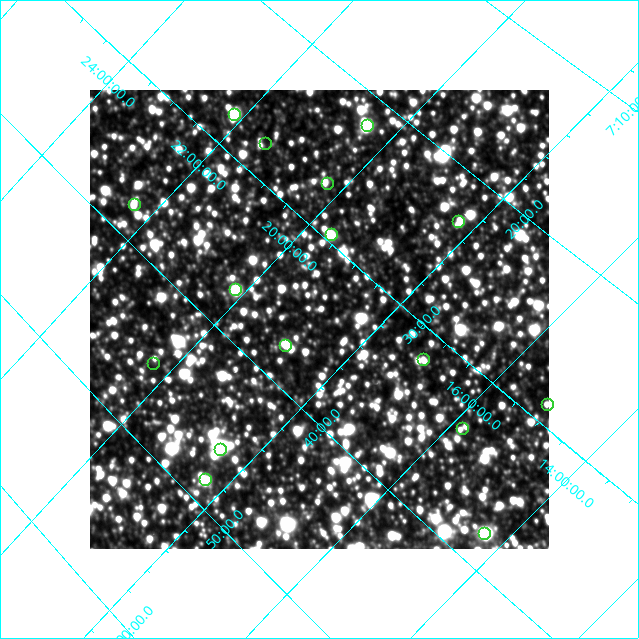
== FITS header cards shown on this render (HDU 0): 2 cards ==
NAXIS1  =                  459 / length of data axis 1
NAXIS2  =                  459 / length of data axis 2

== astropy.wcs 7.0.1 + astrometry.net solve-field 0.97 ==
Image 459 x 459 px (HDU 0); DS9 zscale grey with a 90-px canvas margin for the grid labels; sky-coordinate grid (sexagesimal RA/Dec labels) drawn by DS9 from the SOLVED WCS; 16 Tycho-2 reference stars matched to detected sources circled (green)
Header WCS: none
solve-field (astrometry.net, Tycho-2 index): SOLVED blind (the file carries no WCS)
Solved WCS: RA---TAN-SIP/DEC--TAN-SIP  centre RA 07:34:32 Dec +18:48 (113.63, +18.80 deg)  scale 59.3 x 60.8 arcsec/px (non-square pixels)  FOV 453.3' x 464.8'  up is -47 deg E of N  parity normal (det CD < 0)
(file carries no celestial WCS; the grid is the blind solution)
Tycho-2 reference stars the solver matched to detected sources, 16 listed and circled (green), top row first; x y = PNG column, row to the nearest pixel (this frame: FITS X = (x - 90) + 1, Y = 459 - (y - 90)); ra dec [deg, ICRS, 3 dp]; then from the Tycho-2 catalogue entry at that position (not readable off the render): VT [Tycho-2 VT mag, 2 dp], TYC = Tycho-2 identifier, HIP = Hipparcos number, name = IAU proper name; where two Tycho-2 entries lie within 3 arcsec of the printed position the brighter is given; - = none
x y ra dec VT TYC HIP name
234 114 111.919 +22.141 6.98 1359-797-1 36232 -
367 125 110.487 +20.444 5.27 1355-1288-1 35699 -
265 143 111.935 +21.445 5.28 1359-2673-1 36238 -
327 183 111.735 +20.258 5.97 1355-489-1 36156 -
134 204 114.417 +22.340 7.08 1373-1647-1 37121 -
458 221 110.769 +18.273 6.82 1351-560-1 35803 -
331 234 112.378 +19.633 6.87 1368-1482-1 36411 -
235 289 114.273 +20.157 6.88 1369-917-1 37072 -
285 345 114.377 +18.918 6.88 1369-469-1 37107 -
423 359 112.952 +17.086 5.57 1364-1582-1 36616 -
153 363 116.289 +20.316 6.53 1370-1271-1 37811 -
547 404 112.197 +15.110 6.21 1360-1738-1 36340 -
462 428 113.402 +15.827 5.27 1360-2332-1 36760 -
220 449 116.531 +18.510 5.04 1366-2455-1 37908 -
205 479 117.094 +18.337 7.01 1366-261-1 38092 -
484 533 114.460 +14.341 6.72 777-834-1 37135 -